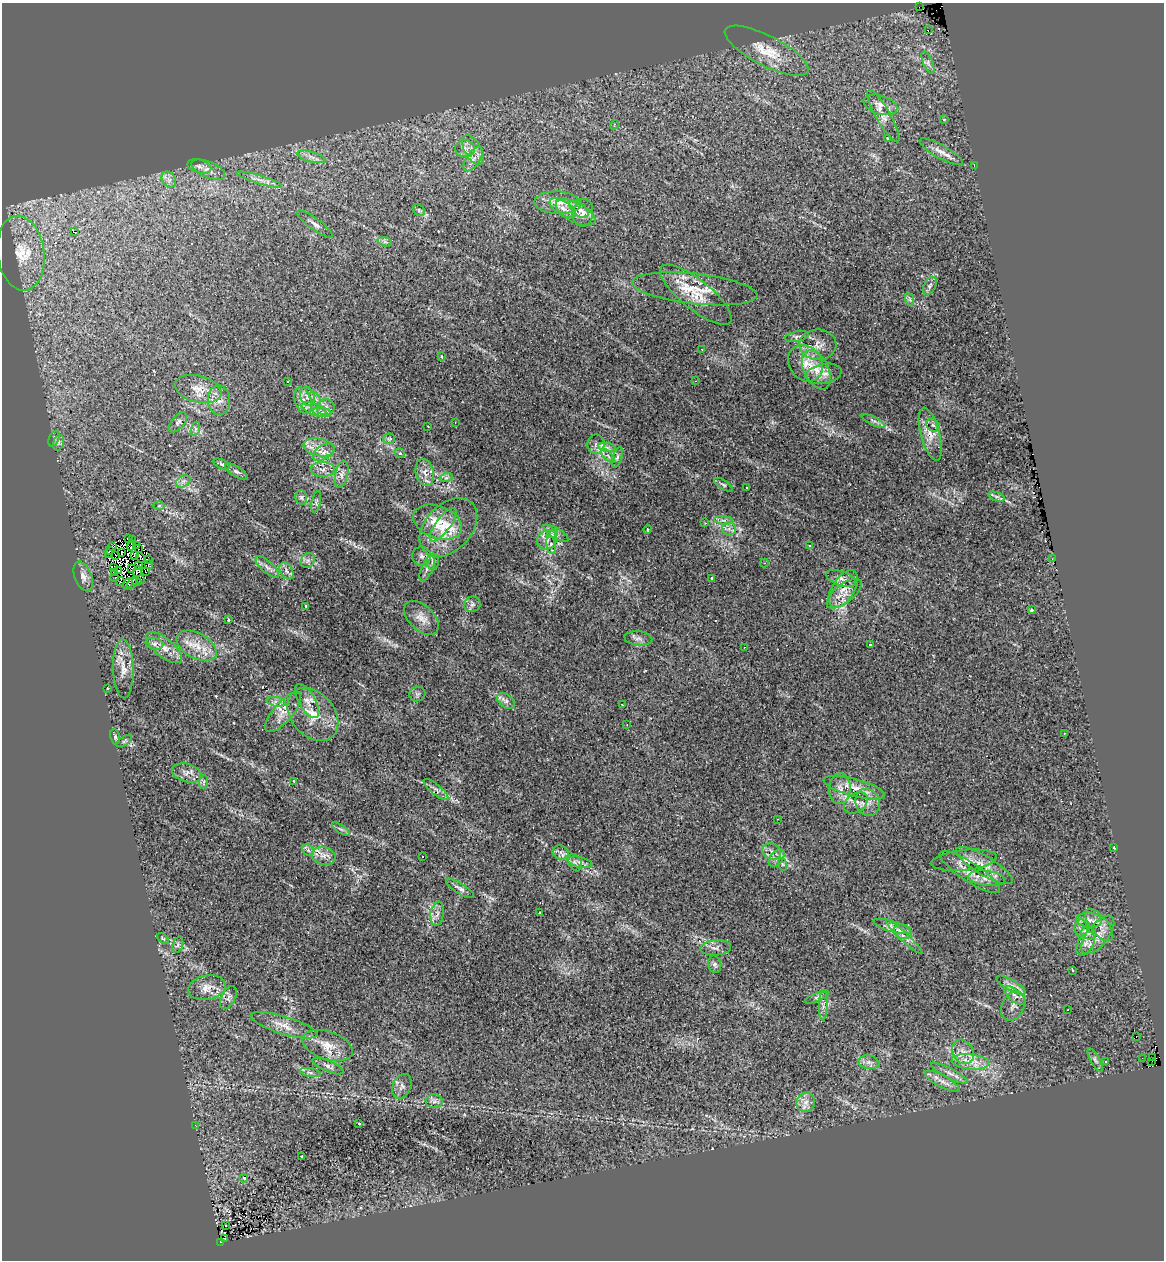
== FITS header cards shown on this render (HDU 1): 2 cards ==
NAXIS1  =                 1162
NAXIS2  =                 1258

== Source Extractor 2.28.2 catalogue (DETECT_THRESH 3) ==
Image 1162 x 1258 px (HDU 1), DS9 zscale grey, 1 PNG px = 1 image px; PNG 1166 x 1262 px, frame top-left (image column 1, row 1258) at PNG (2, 3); each listed source drawn as its Kron ellipse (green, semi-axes under 4 px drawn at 4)
Background 0.489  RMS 0.02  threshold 0.0604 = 3 sigma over >= 5 px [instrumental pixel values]
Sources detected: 237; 7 with non-positive FLUX_AUTO (blend fragments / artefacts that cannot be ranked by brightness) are neither listed nor drawn; the other 230 listed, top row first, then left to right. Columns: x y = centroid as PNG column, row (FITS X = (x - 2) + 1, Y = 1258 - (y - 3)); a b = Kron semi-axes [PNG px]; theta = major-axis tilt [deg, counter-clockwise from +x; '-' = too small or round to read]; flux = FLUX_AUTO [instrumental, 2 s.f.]
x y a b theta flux
919 7 2 2 - 49
928 30 2 2 - 900
766 51 46 15 -27 39
928 63 12 4 -67 4.7
880 105 17 9 -17 11
883 116 30 7 -61 12
944 119 4 3 - 0.94
614 125 5 3 - 1.1
888 138 3 3 - 1.2
465 149 10 8 -2 7.7
473 150 16 8 -61 12
941 152 24 6 -30 11
311 157 15 5 -15 8.5
473 159 14 6 56 8.9
974 165 2 2 - 11
199 166 12 6 -16 5.5
208 170 18 8 -23 9.9
169 179 8 6 -54 5.3
259 180 23 4 -17 9.7
558 203 23 11 -3 19
563 208 15 7 -32 11
579 209 12 6 -41 6.9
419 210 6 5 - 2.5
576 213 22 9 -27 20
583 213 14 10 81 10
315 224 21 5 -36 7.4
74 232 4 3 - 32
385 242 7 4 -19 3
21 253 38 23 -82 68
930 286 10 5 59 4.1
695 289 63 15 -6 46
696 295 44 15 -39 38
909 299 7 4 -70 2.4
797 337 12 5 12 4.3
818 345 18 15 -1 18
702 349 2 2 - 1
441 356 3 2 - 0.9
806 363 19 16 -50 26
816 370 21 12 -63 26
823 374 18 10 11 13
288 381 2 2 - 0.97
696 381 3 3 - 0.83
198 389 24 13 -14 21
308 396 9 7 -68 7.1
315 398 7 4 -55 3.8
219 400 15 11 -87 13
303 401 13 8 -72 11
326 407 9 7 19 6.7
315 410 14 5 -23 8.7
322 412 9 4 -10 5.1
873 421 13 3 -25 3.5
178 422 12 6 50 4.7
455 423 3 2 - 2.5
933 425 7 5 -44 3.3
428 426 3 2 - 4.3
195 429 7 4 72 2.6
930 434 27 9 -75 18
54 439 8 5 66 2.7
389 439 6 5 - 2.2
58 443 8 5 72 3.3
596 444 10 8 81 7.1
319 447 16 8 -12 14
607 447 9 4 -9 5
324 452 12 7 32 8.3
400 453 5 4 - 2
608 456 9 3 -45 3.5
617 457 10 5 72 3.9
222 464 8 4 -26 2.9
323 469 12 7 -2 7.8
236 471 12 5 -32 4.8
425 472 14 9 -76 11
342 474 14 6 76 6.4
446 478 7 4 18 3
183 481 8 5 31 4.6
723 485 10 4 -32 3
747 487 3 2 - 1.6
301 497 7 5 -75 3.6
996 497 8 4 -19 2.9
316 502 11 4 77 3.1
159 506 6 4 2 1.6
724 520 9 3 -5 3.6
437 522 25 16 -20 38
705 523 3 2 - 1.1
443 525 20 7 53 14
448 527 34 23 46 52
648 529 4 2 - 1.2
729 529 7 6 - 5.5
556 533 14 5 -32 5.7
552 534 6 4 18 2
129 539 3 3 - 2.1
133 540 2 2 - 0.26
547 540 10 9 - 7.4
137 545 3 2 - 0.49
551 545 9 4 -81 3
809 545 3 2 - 1.9
112 546 4 2 - 6.2
132 546 5 2 - 1.9
139 549 2 2 - 0.93
109 550 3 2 - 2.8
122 552 3 2 - 1.2
109 554 3 2 - 3.4
115 556 4 2 - 0.77
135 556 2 2 - 0.78
422 556 9 9 - 6.6
141 558 5 3 - 0.43
148 559 2 2 - 1.1
1052 559 3 2 - 1.9
308 560 8 6 54 4.4
433 562 8 6 89 4.3
764 563 4 4 - 1.4
148 565 3 2 - 2.5
138 566 3 3 - 4
114 567 3 3 - 3.7
267 567 15 5 -41 6.7
132 568 3 2 - 0.83
427 568 14 5 66 6.8
118 571 2 2 - 1
137 571 5 2 - 2.2
286 571 9 6 -61 5.4
146 572 3 2 - 0.79
115 573 2 2 - 0.81
83 576 15 8 -69 8.4
115 577 2 2 - 0.68
712 578 3 2 - 1.1
841 578 15 7 -19 8.9
140 579 4 3 - 9.3
120 581 4 3 - 530
137 582 5 3 - 7.5
132 583 6 2 62 0.85
128 584 6 3 55 5.8
843 589 21 11 58 21
844 594 21 9 38 15
472 604 8 7 - 4.3
306 606 3 2 - 1.3
1031 610 3 3 - 2.2
421 618 21 12 -44 14
228 620 4 3 - 2.5
638 638 14 7 -6 6.5
154 644 9 6 -10 3.9
870 645 3 3 - 2.2
197 646 22 12 -28 25
745 647 2 2 - 1.1
164 648 22 9 -39 17
123 669 29 10 -88 20
108 688 2 2 - 0.83
417 694 8 7 - 3.5
307 701 19 8 -60 11
506 701 10 6 -37 5
276 702 9 4 -8 4.6
622 705 3 2 - 2.4
283 712 25 9 49 16
313 715 29 21 -49 40
627 725 2 2 - 0.96
1064 733 3 3 - 2.5
115 737 8 5 -81 2.9
124 741 9 3 34 2.2
187 773 15 9 -15 9.5
294 781 3 2 - 1
204 782 7 4 89 3.2
854 788 31 8 -15 20
436 789 15 5 -39 5.6
840 789 15 11 86 13
868 802 14 12 -65 14
856 803 13 9 35 9.3
778 819 3 2 - 0.74
341 829 10 4 -33 2.9
1114 848 4 3 - 0.99
308 850 6 5 - 3.2
772 851 9 8 - 7
561 852 8 7 - 5.3
323 856 12 8 -13 9.9
422 857 3 2 - 1.8
777 858 10 6 53 6.6
964 860 33 10 6 20
580 862 12 5 -13 6.2
575 863 9 6 -60 5
782 864 6 4 -71 2.2
984 866 32 9 -31 20
970 872 35 9 -33 22
986 878 18 7 -7 11
460 889 16 5 -31 5.4
539 913 3 3 - 1.9
437 914 12 6 82 6.8
1089 920 13 7 -5 7.6
1099 925 19 9 -51 14
892 926 19 5 -17 9.1
1081 928 9 6 -89 5.3
903 932 9 7 -19 7.3
1089 933 7 6 - 4.6
1098 935 23 10 52 20
904 937 24 4 -43 10
163 939 7 4 -44 1.9
1086 944 13 8 60 9.7
178 945 8 5 71 3.2
716 948 15 7 4 7.4
715 964 8 6 -77 4.7
1072 970 4 3 - 1.9
1011 985 16 5 -30 7.7
207 988 19 12 11 16
1015 996 12 6 -39 6.6
817 997 13 4 23 3.4
228 998 12 7 62 5.7
823 1006 15 4 89 5.8
1013 1006 15 11 64 10
1068 1010 2 2 - 1.3
284 1025 35 8 -17 19
1136 1036 3 2 - 900
327 1045 26 14 -19 23
963 1052 13 10 -60 14
1153 1057 2 2 - 4.5
1142 1058 2 2 - 0.86
1095 1060 13 4 -60 4.3
1105 1061 3 3 - 1.3
1152 1061 2 2 - 7.3
869 1062 10 6 -10 6.3
970 1062 19 7 -5 18
328 1066 17 5 -22 5.6
310 1073 10 4 -11 3.7
950 1073 20 5 -27 8.7
942 1081 19 6 -28 9.8
402 1086 13 9 66 6.7
434 1101 8 7 - 5.5
806 1102 9 9 - 9.7
358 1124 3 3 - 44
195 1125 2 2 - 5.6
302 1157 3 2 - 1.3
244 1178 4 2 - 2.7
225 1225 3 2 - 1.9
225 1239 2 2 - 0.99
220 1242 3 2 - 3.1
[7 non-positive-flux detections neither listed nor drawn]